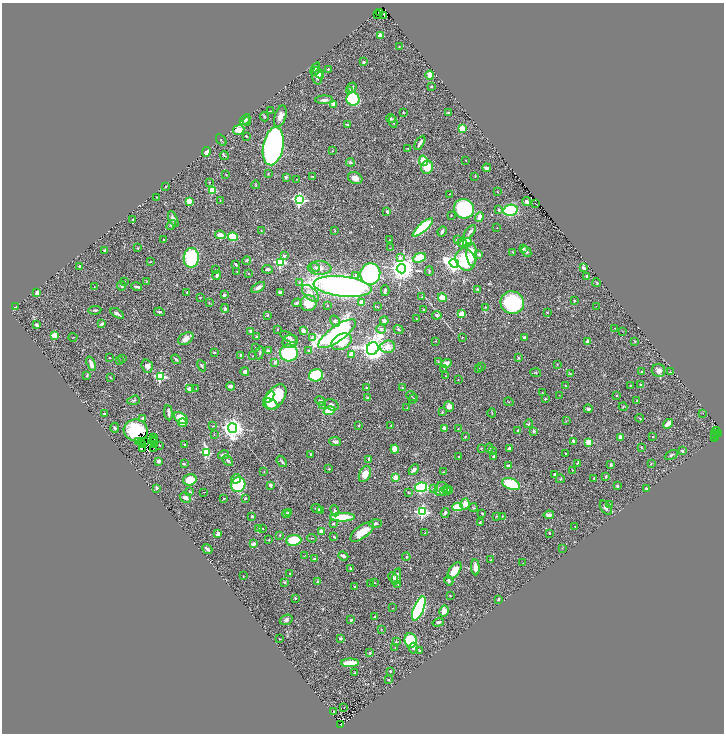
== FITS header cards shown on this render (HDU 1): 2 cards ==
NAXIS1  =                 1444
NAXIS2  =                 1463

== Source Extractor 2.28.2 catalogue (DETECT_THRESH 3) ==
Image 1444 x 1463 px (HDU 1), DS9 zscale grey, zoomed out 1/2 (1 PNG px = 2 x 2 image px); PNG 726 x 736 px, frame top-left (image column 1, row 1462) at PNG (2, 3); each listed source drawn as its Kron ellipse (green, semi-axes under 4 px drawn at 4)
Background 0.816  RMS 0.041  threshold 0.122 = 3 sigma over >= 5 px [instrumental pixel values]
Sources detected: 455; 25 cannot appear on this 1/2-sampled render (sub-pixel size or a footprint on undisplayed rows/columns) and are neither listed nor drawn; the other 430 listed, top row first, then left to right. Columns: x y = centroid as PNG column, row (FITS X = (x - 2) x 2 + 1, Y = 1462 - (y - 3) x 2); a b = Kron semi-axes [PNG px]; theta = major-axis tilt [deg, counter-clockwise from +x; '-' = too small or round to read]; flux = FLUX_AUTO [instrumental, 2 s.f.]
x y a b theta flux
379 12 3 2 - 300
377 14 2 1 - 93
384 15 3 2 - 180
380 35 3 3 - 71
399 47 2 1 - 3.4
364 62 2 2 - 39
315 69 7 3 67 19
328 69 2 2 - 12
319 74 5 4 - 17
430 75 4 3 - 85
317 76 9 5 -88 37
431 87 2 2 - 6.4
352 88 5 4 - 17
349 91 3 3 - 17
353 99 6 6 - 520
324 100 9 3 2 31
333 104 4 3 - 48
270 111 3 2 - 4
403 112 3 3 - 4.8
448 113 4 2 - 6
280 116 11 5 72 50
264 117 5 3 - 7.6
391 118 5 3 - 10
245 119 6 3 46 21
247 121 4 3 - 7.2
393 122 6 3 -79 13
347 124 4 2 - 7.4
462 129 3 2 - 210
239 130 6 4 10 69
246 136 2 2 - 6
221 140 7 2 -58 7.2
420 143 8 2 58 31
273 146 19 10 79 3500
407 148 3 2 - 2.1
332 151 3 2 - 3
206 152 5 4 - 38
224 155 4 2 - 6.8
466 160 2 2 - 2.8
423 161 5 4 - 120
350 162 4 4 - 12
427 167 6 6 - 150
487 168 4 2 - 25
268 173 3 2 - 4.5
226 175 2 2 - 4.2
312 176 3 2 - 3.4
475 176 3 2 - 4.2
286 177 3 2 - 11
355 178 7 5 -27 46
297 179 2 1 - 2.9
209 182 3 2 - 3.3
256 185 4 3 - 7.4
165 187 2 2 - 5
212 190 3 3 - 360
497 192 2 2 - 4.3
449 194 2 2 - 3.7
157 197 2 1 - 3.9
220 200 3 2 - 3.6
299 200 4 4 - 1400
189 201 2 2 - 160
527 202 4 3 - 23
535 203 2 1 - 26
464 209 10 10 - 750
499 210 4 3 - 9.6
510 210 7 5 11 520
387 212 3 2 - 19
451 215 2 2 - 4.1
479 217 5 3 - 54
133 219 3 2 - 4.6
173 219 8 4 -66 31
171 225 5 4 - 12
423 227 13 4 41 570
497 228 2 1 - 2.4
261 230 3 2 - 2.5
335 231 3 2 - 4.1
442 231 5 2 - 20
470 232 8 3 50 23
220 235 5 4 - 42
233 237 5 4 - 260
164 239 2 2 - 5.9
390 240 2 1 - 2.2
457 240 4 3 - 14
467 242 4 3 - 250
462 243 4 4 - 15
137 248 3 2 - 3.4
390 248 2 2 - 2
523 249 2 2 - 48
105 250 2 2 - 17
526 251 6 3 -46 17
513 252 4 3 - 7.4
472 254 11 5 -87 120
479 255 4 3 - 14
284 256 4 4 - 12
191 258 10 7 85 520
400 258 4 4 - 19
419 258 7 4 21 160
465 260 11 9 -64 440
247 261 4 3 - 8.9
150 262 3 2 - 4
280 262 3 3 - 860
454 263 5 4 - 3700
236 265 4 2 - 13
80 266 2 2 - 12
315 267 4 3 - 11
320 268 12 7 -1 62
584 268 4 3 - 29
267 269 5 4 - 16
401 269 5 4 - 8200
215 270 3 2 - 4.4
429 271 5 3 - 6.8
237 272 2 2 - 2.9
248 274 2 2 - 11
370 274 11 10 - 1400
217 275 4 2 - 17
355 275 3 3 - 21
587 276 3 3 - 9.8
147 281 2 1 - 2.6
125 282 3 3 - 5.5
299 282 4 3 - 8.8
597 283 4 2 - 6.9
122 286 4 3 - 17
343 286 29 10 -6 2500
94 287 2 2 - 1.9
137 287 5 2 - 16
258 287 7 4 32 40
478 289 4 3 - 9.6
385 291 5 2 - 21
187 292 4 3 - 5.4
37 293 3 2 - 41
280 293 4 3 - 15
310 293 10 6 -43 47
224 295 3 3 - 16
200 297 3 2 - 2.9
422 297 4 2 - 4.7
442 298 4 4 - 77
574 301 3 2 - 6.9
362 302 2 2 - 100
209 303 3 2 - 5.2
297 303 5 3 - 14
308 303 8 8 - 130
512 303 12 11 - 590
327 305 2 2 - 6
596 306 2 1 - 1.8
15 307 3 2 - 5.2
377 307 2 2 - 3.6
485 307 3 3 - 5.6
225 309 4 3 - 14
95 310 6 3 5 16
423 310 3 2 - 4.3
159 312 5 3 - 11
547 312 3 3 - 5.8
117 313 8 3 -31 23
461 314 2 2 - 200
268 315 3 3 - 7.6
437 315 4 3 - 21
416 319 2 2 - 3.8
335 321 6 5 - 16
384 321 4 4 - 17
102 324 4 2 - 16
36 325 3 3 - 18
615 328 3 2 - 3.4
277 329 3 2 - 3.6
381 329 5 4 - 20
398 329 5 3 - 11
250 331 2 2 - 40
303 331 3 3 - 42
622 331 3 2 - 2.7
337 334 22 7 35 1500
55 335 3 2 - 220
73 337 4 2 - 3.9
257 337 3 3 - 14
289 337 9 4 -31 21
312 337 4 4 - 12
462 337 2 2 - 3.7
525 338 4 3 - 17
186 339 8 5 30 46
290 341 7 6 - 52
436 341 2 2 - 3
635 341 3 3 - 6.8
341 342 11 7 30 150
588 342 4 3 - 29
388 347 7 6 - 63
256 348 2 1 - 4.4
373 349 6 5 - 5100
268 351 2 2 - 35
309 351 4 3 - 10
214 353 3 3 - 7.6
260 353 6 3 81 11
289 353 9 8 - 640
352 354 3 3 - 72
241 355 3 3 - 10
253 356 2 2 - 2.8
110 358 2 2 - 6.5
518 358 3 3 - 9.3
123 359 3 2 - 4.7
176 359 5 2 - 9.9
119 361 3 2 - 4
438 361 3 2 - 2.9
275 362 2 2 - 40
446 363 5 3 - 38
91 364 7 3 -71 42
557 364 3 2 - 3.2
147 366 7 5 -70 29
202 366 6 2 -62 11
481 366 2 2 - 3.4
444 368 3 2 - 2.6
479 369 3 2 - 6.7
658 370 7 6 - 30
245 372 4 3 - 32
642 372 2 2 - 15
670 372 2 2 - 4.4
536 373 5 1 - 4.6
570 374 3 3 - 6.1
87 375 4 3 - 9.5
316 375 7 6 - 410
160 376 3 3 - 750
446 376 2 1 - 1.8
110 378 4 2 - 4.8
458 379 2 2 - 2.8
565 385 2 2 - 3.7
641 385 2 2 - 26
230 386 4 2 - 34
630 386 2 2 - 3.7
367 387 4 2 - 5.2
196 388 2 1 - 1.9
402 388 3 3 - 7.1
189 389 2 2 - 76
542 393 3 2 - 3.6
559 395 2 1 - 2.5
617 395 3 2 - 6.6
412 396 6 2 -43 6.7
269 397 6 4 54 130
276 397 14 8 56 240
368 398 4 3 - 8.9
413 399 5 3 - 7.6
545 399 2 2 - 8
134 400 6 4 18 10
320 401 5 4 - 18
637 401 2 2 - 5.6
509 402 5 2 - 5.4
270 404 7 5 -22 83
331 405 7 5 -23 24
323 406 2 2 - 3.3
449 406 5 5 - 32
623 407 4 2 - 5.5
407 408 3 2 - 2.3
588 409 4 3 - 14
329 411 6 4 17 160
442 412 4 2 - 6.2
168 413 7 2 -83 28
492 413 4 2 - 4.7
703 413 2 1 - 1.9
104 414 3 3 - 9.4
143 418 2 2 - 39
181 418 8 5 -35 160
640 418 4 1 - 3.8
566 421 4 2 - 5.7
182 423 4 4 - 43
529 424 4 2 - 6.8
668 424 5 3 - 72
359 425 3 2 - 4.8
391 425 3 2 - 4.7
213 426 3 2 - 4.7
115 428 5 3 - 7.9
232 428 5 4 - 5100
444 428 3 2 - 45
458 428 2 2 - 3
136 430 12 11 - 240
518 430 3 2 - 16
716 430 3 2 - 38
534 431 2 2 - 33
214 434 3 2 - 4.2
714 434 2 1 - 28
719 434 2 1 - 73
715 435 4 2 - 69
465 437 3 2 - 7.6
621 437 4 4 - 40
652 437 2 2 - 2.6
714 437 2 1 - 37
154 438 2 1 - 4.3
154 440 2 1 - 2
573 441 4 3 - 21
138 442 2 1 - 5
142 442 2 1 - 1.1
144 442 2 1 - 7
154 442 3 1 - 3.9
335 442 6 4 -7 19
589 442 3 2 - 240
142 445 3 2 - 0.52
154 445 2 1 - 2.5
159 445 2 2 - 7.8
185 445 3 2 - 7.4
641 447 3 2 - 5.2
154 448 2 1 - 1.9
481 448 3 2 - 4.4
489 448 5 3 - 13
509 448 3 2 - 11
142 449 2 1 - 0.75
395 449 4 4 - 69
492 451 4 2 - 6.4
682 451 3 3 - 12
206 452 4 3 - 500
310 454 3 2 - 6.6
565 454 2 2 - 3.9
223 455 5 3 - 37
671 455 7 3 28 10
494 456 3 3 - 11
459 457 3 2 - 5.5
369 459 4 2 - 10
159 461 3 3 - 20
228 461 6 4 -48 13
282 461 6 2 -53 13
577 463 4 2 - 7.6
184 464 2 2 - 11
651 464 3 2 - 3.6
611 465 3 3 - 13
508 466 3 3 - 31
329 469 2 2 - 9.7
414 470 6 4 50 21
572 470 2 2 - 6.5
264 471 3 2 - 4.1
443 472 4 2 - 5.1
365 474 8 5 64 81
555 474 3 3 - 15
606 476 3 2 - 8.6
395 477 2 2 - 130
594 478 3 2 - 4.6
236 479 5 4 - 21
560 479 4 3 - 6.3
190 480 7 5 18 120
511 484 9 5 -21 300
238 485 7 7 - 310
270 485 3 3 - 18
617 486 4 2 - 7.8
421 487 6 5 - 620
156 488 3 3 - 8.9
433 489 4 3 - 6.7
441 489 7 6 - 30
646 489 2 2 - 7
446 490 4 3 - 10
448 490 4 3 - 10
444 491 3 3 - 8.5
190 492 4 2 - 6.6
204 492 2 1 - 2.4
408 492 3 2 - 5.5
185 498 6 4 -30 32
245 498 3 2 - 7.2
224 499 3 2 - 4.7
465 504 5 4 - 64
610 504 3 3 - 9
457 507 5 4 - 150
473 508 4 2 - 6.2
606 508 8 4 -55 22
317 509 6 3 -25 10
320 510 2 2 - 28
335 511 5 4 - 17
289 512 4 3 - 8
422 512 4 3 - 1400
445 513 5 3 - 14
482 513 3 2 - 9
286 514 4 3 - 12
549 515 5 3 - 22
252 516 2 2 - 10
496 516 3 2 - 4.2
502 516 3 2 - 3.7
343 517 12 4 0 220
480 522 3 2 - 7.9
333 524 3 2 - 12
375 524 6 4 3 18
575 526 2 2 - 3.9
259 528 3 3 - 6.5
263 529 3 2 - 4.3
321 531 3 3 - 47
362 532 14 6 37 130
425 533 2 2 - 2.5
549 533 2 2 - 5.9
218 534 4 3 - 44
280 535 2 2 - 4.6
334 537 3 2 - 6.2
312 538 5 2 - 4.7
268 540 3 2 - 3.8
294 540 7 5 7 230
253 544 3 3 - 32
562 548 2 2 - 2.6
207 549 5 2 - 25
305 555 3 2 - 3.7
343 556 5 3 - 18
406 557 4 3 - 7.4
315 559 3 2 - 8.1
491 560 2 1 - 2.6
523 563 2 2 - 2.8
475 567 8 3 -84 68
350 568 3 2 - 8.1
454 570 9 5 54 96
290 573 2 1 - 3.7
243 576 2 2 - 3.3
393 577 6 3 -65 17
396 577 9 3 75 38
449 581 5 3 - 16
285 582 2 2 - 17
318 582 2 2 - 43
375 583 2 2 - 4.7
370 584 2 2 - 7.9
398 585 2 2 - 5.7
355 587 2 2 - 12
450 596 2 1 - 4.5
295 598 3 2 - 8.9
498 599 3 2 - 6.9
393 608 2 1 - 2.2
419 608 13 5 67 1500
444 611 5 4 - 53
374 617 3 2 - 4.2
286 620 7 5 22 16
351 620 3 2 - 21
438 622 6 3 18 17
381 629 2 1 - 2.5
340 638 3 3 - 13
280 639 4 1 - 2.3
410 640 7 6 - 240
396 642 3 3 - 7.2
395 648 3 2 - 3.8
413 648 5 4 - 15
420 651 3 3 - 6
370 653 3 2 - 7.4
350 663 9 3 2 150
390 671 2 2 - 5.8
355 673 3 2 - 4.8
389 680 3 2 - 4.9
344 707 3 1 - 47
334 711 2 1 - 3.3
341 724 3 2 - 36
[25 sub-pixel or undisplayed-footprint detections neither listed nor drawn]